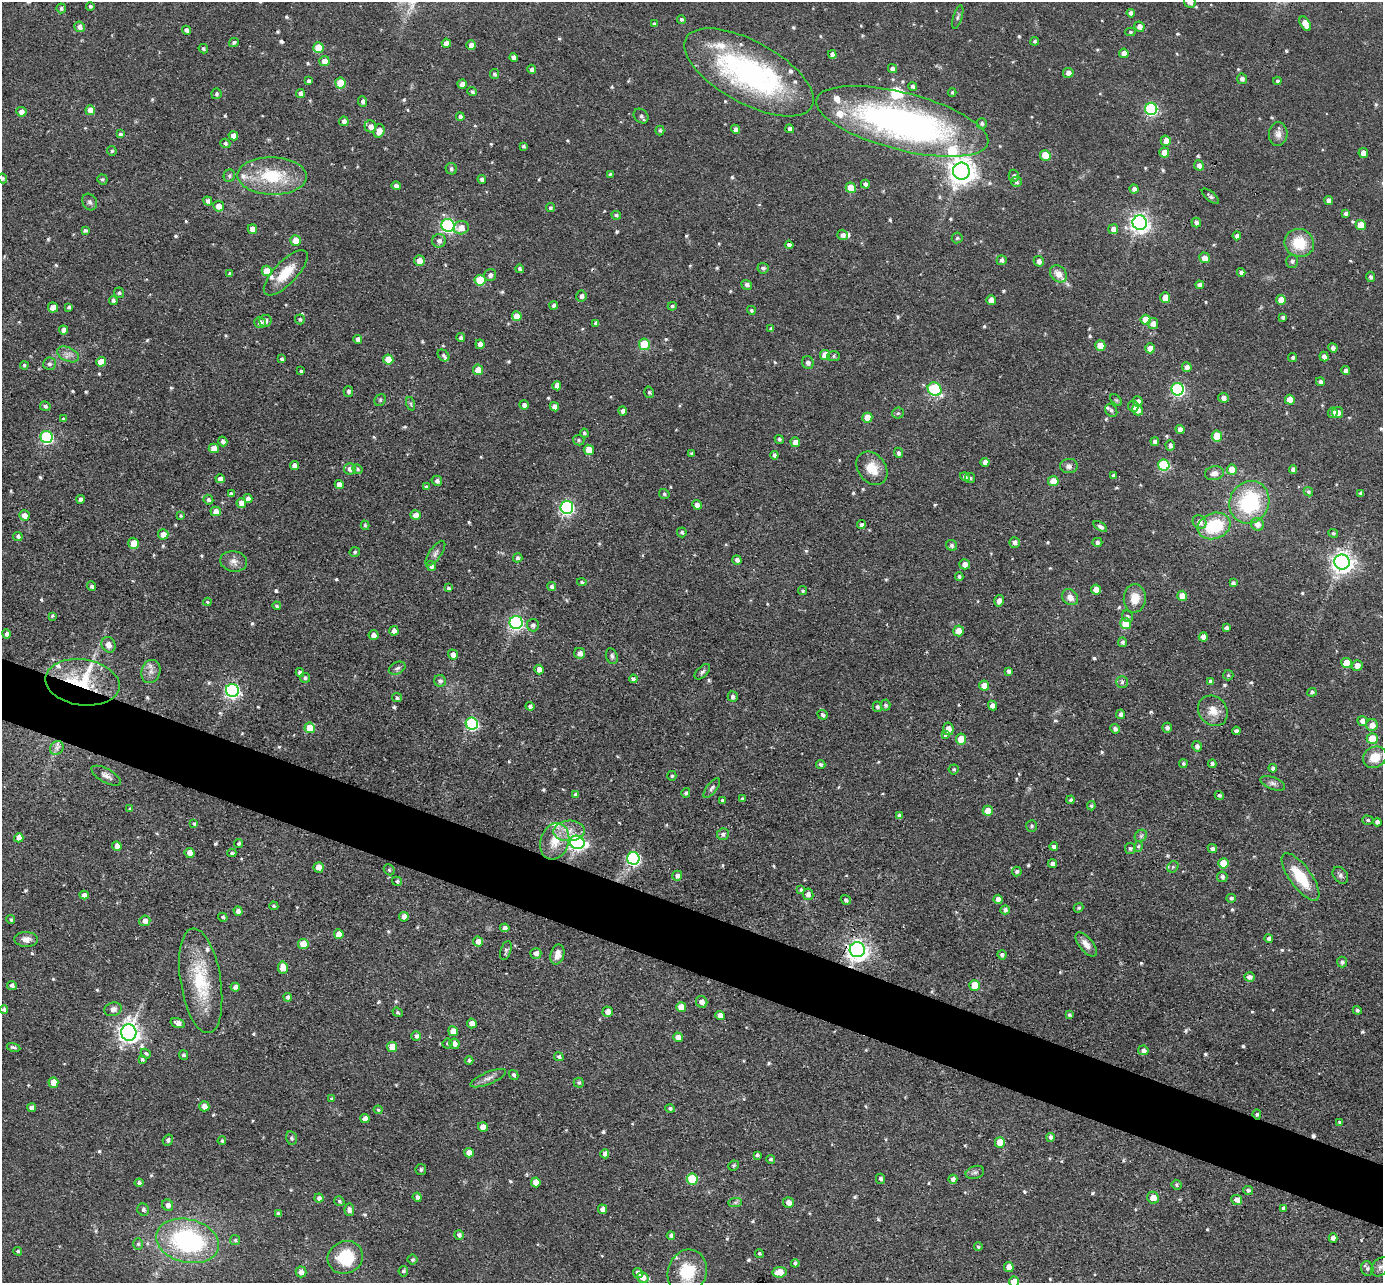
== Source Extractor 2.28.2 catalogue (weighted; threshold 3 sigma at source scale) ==
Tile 6 of 4 x 4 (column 2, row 2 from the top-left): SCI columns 1382-2762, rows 2703-3983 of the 5524 x 5537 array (HDU 1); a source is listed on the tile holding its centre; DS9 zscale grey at full resolution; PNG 1385 x 1285 px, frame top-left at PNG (2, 2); each listed source drawn as its Kron ellipse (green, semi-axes under 4 px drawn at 4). Shown black and unused: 5% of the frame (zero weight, under 3 of 4 exposures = <1% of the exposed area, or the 3 px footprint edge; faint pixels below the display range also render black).
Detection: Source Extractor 2.28.2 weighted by HDU 2 'WHT'; one run over the whole footprint, this tile lists its part. Background 0.0448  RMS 0.0067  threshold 0.0301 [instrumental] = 3 sigma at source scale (4.5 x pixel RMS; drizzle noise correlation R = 1.50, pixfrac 1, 0.05/0.05 arcsec/px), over >= 5 px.
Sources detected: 694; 2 inside a brighter object's white glare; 3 cosmic-ray / hot-pixel residue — neither listed nor drawn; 19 inside a brighter listed object's ellipse — not listed separately; of the other 670, all 500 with FLUX_AUTO >= 1.05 (the completeness limit of this list) listed and drawn (170 fainter detections not listed), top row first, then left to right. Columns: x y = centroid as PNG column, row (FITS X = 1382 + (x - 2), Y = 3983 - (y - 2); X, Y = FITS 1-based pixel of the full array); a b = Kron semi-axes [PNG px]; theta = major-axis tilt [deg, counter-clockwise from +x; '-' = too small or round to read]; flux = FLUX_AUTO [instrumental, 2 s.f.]
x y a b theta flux
1190 2 6 5 - 5
90 6 4 4 - 1.4
61 8 5 4 - 1.5
1131 13 4 4 - 2.8
958 17 12 4 73 1.6
681 19 4 4 - 1.4
654 24 4 4 - 1.2
1305 24 8 4 -59 8.4
79 27 5 5 - 4
1139 27 5 5 - 3.7
187 30 4 4 - 3
1130 32 5 4 - 1.1
1035 41 4 4 - 1.3
234 42 5 4 - 1.5
446 43 4 4 - 4.8
471 45 5 4 - 4.6
318 47 5 5 - 14
203 49 5 4 - 1.6
1124 53 5 4 - 5.1
832 54 4 4 - 2.5
514 57 4 4 - 3.5
324 61 5 5 - 6.1
532 69 5 4 - 2.3
893 69 5 4 - 2.7
749 72 72 31 -29 160
1068 73 5 5 - 3.7
494 74 5 4 - 1.5
1242 79 5 5 - 2.6
309 81 3 3 - 1.5
1277 81 4 4 - 1.5
340 83 5 5 - 22
462 84 4 4 - 4.5
913 86 4 4 - 2
472 92 5 4 - 1.5
952 92 4 4 - 1.2
300 93 4 4 - 2.5
217 94 5 5 - 1.5
362 101 5 4 - 2.1
1151 109 6 6 - 98
90 110 5 5 - 6.8
21 112 5 5 - 4
641 116 8 6 -44 2.1
460 117 4 4 - 2.2
344 121 5 4 - 3
902 121 89 28 -14 280
982 123 5 5 - 1.6
370 126 6 5 - 4.2
735 129 4 4 - 2.4
790 129 4 4 - 3
660 130 5 4 - 1.4
379 131 7 5 71 6.2
120 134 4 4 - 1.6
1278 134 12 9 87 4.5
233 136 5 4 - 5.3
1166 141 5 5 - 5.7
225 143 5 4 - 1.7
523 146 3 3 - 1.3
112 151 5 4 - 1.2
1164 153 5 5 - 8.1
1363 153 5 4 - 5.3
1045 155 5 5 - 14
1199 165 5 5 - 3
451 169 6 5 - 1.6
961 171 8 8 - 760
610 174 4 3 - 1.1
229 176 6 5 - 1.6
272 176 35 18 -1 35
1014 176 6 5 - 1.6
2 178 5 4 - 1.5
102 179 5 5 - 1.3
482 179 4 4 - 2.6
1016 182 5 5 - 1.7
865 184 4 4 - 2.7
396 186 4 4 - 2.9
851 188 5 5 - 17
1134 189 4 4 - 2.7
1210 196 10 4 -41 1.9
1329 200 4 4 - 3.3
208 201 5 4 - 2.4
90 202 9 7 -61 2.1
219 206 5 5 - 6.1
550 208 4 4 - 1.5
1346 214 4 4 - 2.4
616 215 5 4 - 1.4
1196 222 5 4 - 2.3
1140 223 7 7 - 350
448 225 6 6 - 150
1361 225 5 5 - 13
461 228 8 6 13 6.8
252 229 5 4 - 5.1
1113 229 5 5 - 4
85 230 4 4 - 1.7
842 235 5 5 - 2.7
1237 236 4 4 - 2.3
957 238 5 5 - 1.1
296 240 5 5 - 8.7
439 241 7 6 - 3.2
1299 243 15 14 - 21
789 245 4 4 - 2.7
1204 258 5 5 - 5.4
1002 260 5 5 - 2.3
419 261 5 5 - 6.8
1039 261 5 5 - 3.3
1292 261 6 6 - 1.6
763 268 5 5 - 2.1
520 269 4 3 - 1.8
267 271 5 5 - 9.4
1241 272 4 4 - 2.2
230 273 4 4 - 1.4
286 273 29 11 46 16
1058 274 9 7 -43 6.1
490 275 6 6 - 2.7
1370 277 5 4 - 1.9
480 280 5 5 - 25
747 285 5 4 - 2.2
1200 285 4 4 - 3.2
119 293 5 5 - 1.4
581 296 5 5 - 2.3
1165 298 5 5 - 7.8
113 300 4 4 - 1.7
991 300 5 5 - 6.4
1281 300 5 4 - 8.2
554 306 4 4 - 2
672 306 4 4 - 1.3
53 307 5 5 - 8.7
69 307 4 3 - 1.2
751 310 4 4 - 1.3
517 316 5 5 - 8.8
1283 317 3 3 - 1.3
300 319 5 5 - 1.4
1146 320 5 5 - 12
265 321 6 6 - 2.6
260 322 6 5 - 2.7
596 323 4 3 - 1.6
1153 324 5 5 - 4
771 329 4 4 - 1.9
64 330 4 4 - 4.2
461 337 4 4 - 1.7
358 339 4 4 - 3.1
480 344 5 4 - 4.4
644 344 5 5 - 29
1100 345 5 5 - 12
1150 348 5 5 - 6.9
1333 348 4 4 - 2.8
68 354 12 7 -26 3.6
443 355 7 5 -46 1.4
825 355 5 5 - 8.9
833 356 6 5 - 1.2
1293 357 4 4 - 1.4
1324 357 5 4 - 3.3
282 359 4 3 - 1.1
388 359 5 5 - 14
101 362 5 5 - 8
808 363 6 5 - 2.5
49 364 6 6 - 2
24 365 4 3 - 1.2
1187 367 5 4 - 3.6
478 370 5 5 - 9.4
1346 370 4 4 - 3
301 371 4 3 - 1.3
1320 382 4 4 - 2.2
557 386 4 4 - 4.4
934 389 7 6 - 77
1178 389 6 6 - 120
348 391 5 5 - 1.9
649 392 6 4 -75 1.2
1223 398 5 5 - 3.1
380 400 6 5 - 1.2
1116 400 7 4 -44 1.1
1290 400 5 5 - 8.3
1138 401 5 5 - 3.2
411 404 7 4 -71 1.2
524 405 4 4 - 2.6
45 406 5 4 - 1.4
1133 406 5 5 - 2.5
554 407 5 4 - 4.9
1111 410 7 5 -55 2
1137 410 6 5 - 5
623 411 4 4 - 3.2
898 413 5 5 - 1.3
1333 413 5 5 - 4.3
1338 413 5 5 - 4.1
867 418 5 5 - 7.5
63 419 4 4 - 1.4
1180 429 4 4 - 2.9
584 433 4 4 - 1.3
1217 436 5 5 - 20
47 437 6 6 - 95
779 439 5 4 - 1.2
579 440 6 5 - 1.3
223 441 5 4 - 2.4
795 442 5 4 - 5.6
1155 442 4 4 - 2.7
1170 445 5 4 - 2.3
214 448 5 4 - 7
589 450 5 5 - 9.5
692 453 4 4 - 1.4
898 453 5 4 - 1.8
774 455 4 3 - 2
985 462 4 4 - 3.7
1164 465 6 5 - 49
294 466 5 4 - 3.9
1069 466 8 7 - 3.1
872 468 18 14 -52 13
350 469 6 5 - 3.2
358 469 5 4 - 1.1
1293 469 4 4 - 2.8
1232 470 5 5 - 12
1214 473 9 7 12 4
1113 475 4 4 - 1.5
965 477 5 4 - 2.5
970 478 5 5 - 1.3
220 479 4 4 - 3.7
437 481 5 5 - 2.4
1053 481 5 5 - 8.3
339 485 5 4 - 5.6
426 487 4 4 - 1.5
1308 492 5 4 - 1.4
231 493 4 3 - 1.3
1361 493 4 3 - 2.2
664 494 5 5 - 1.4
248 498 4 4 - 3.2
80 499 4 4 - 2.3
208 500 5 4 - 1.7
1249 502 22 19 65 59
241 503 5 5 - 5
697 505 5 4 - 4.1
567 507 6 6 - 140
216 511 5 5 - 5.1
24 515 5 5 - 5.3
416 515 5 5 - 5.3
181 516 4 3 - 1.1
1199 522 7 6 - 4.6
1257 524 6 6 - 4.7
365 525 5 4 - 1.2
861 525 4 4 - 2
1214 526 17 13 20 34
1100 527 7 4 -35 2.5
682 532 5 5 - 1.4
1333 533 5 4 - 1.2
163 534 5 5 - 6.2
18 536 5 4 - 2.1
1097 542 5 4 - 2.1
134 543 6 5 - 12
1015 543 5 5 - 2.8
952 545 6 5 - 1.8
355 552 5 5 - 1.3
435 553 15 6 54 2.7
518 558 5 4 - 1.5
737 560 5 4 - 2.6
234 561 13 10 -11 4.7
1342 562 7 7 - 480
965 564 5 5 - 4
431 566 5 4 - 2.7
959 576 4 4 - 1.4
582 582 4 4 - 1.1
1233 583 4 4 - 2.2
92 586 5 4 - 2.1
552 586 4 4 - 1.8
448 588 4 3 - 1.6
1096 590 5 5 - 7.4
803 591 5 4 - 1.1
1182 596 5 5 - 8
1070 597 9 7 -43 4.8
1135 598 14 11 85 11
999 601 6 4 74 3.3
207 602 4 3 - 1.1
277 606 4 3 - 1.4
52 616 4 4 - 1.1
1127 616 6 5 - 1.3
516 622 6 6 - 160
1125 624 5 5 - 17
533 625 6 6 - 2.3
1226 628 4 3 - 2
394 631 5 4 - 3.6
958 631 5 5 - 7.5
6 634 5 4 - 2.3
373 635 5 5 - 3.8
1203 637 4 4 - 4.9
1123 642 4 4 - 1.5
109 645 8 6 -63 4.5
580 653 5 5 - 3.8
453 654 5 4 - 4
612 656 8 5 -72 1.7
1346 663 5 5 - 13
1357 665 5 5 - 5.7
397 668 9 6 27 2.1
539 670 5 4 - 3.6
151 671 12 9 73 4.5
1008 671 4 4 - 1.9
300 672 4 4 - 2.6
702 672 9 5 44 1.7
1228 675 5 5 - 1.1
305 678 5 5 - 1.7
633 679 4 4 - 2.1
440 681 6 5 - 2.4
1211 681 4 4 - 2.1
82 682 37 23 -8 41
1122 682 6 5 - 1.5
984 686 5 5 - 7.7
232 690 6 6 - 190
1312 692 5 4 - 1.3
733 697 5 5 - 2.3
397 698 5 4 - 1.5
885 705 5 5 - 1.4
992 705 5 4 - 3.2
530 706 4 4 - 2.4
877 707 5 4 - 1.6
1213 711 16 14 -50 8.6
1121 714 4 4 - 2.8
823 715 5 4 - 1.7
1362 721 5 4 - 3.6
472 724 6 6 - 98
1372 725 6 6 - 6.8
310 728 5 5 - 17
1167 728 5 4 - 2.2
948 729 6 5 - 6.3
1115 729 5 4 - 2.4
1236 731 4 3 - 2.3
945 734 3 3 - 5
961 739 5 5 - 12
1372 739 5 5 - 15
1197 746 5 4 - 2.4
57 748 7 6 - 2.5
1375 757 12 10 30 12
821 764 5 4 - 1.9
1183 764 4 4 - 1.4
1212 764 4 4 - 1.8
1273 768 4 4 - 2.1
954 769 5 5 - 1.2
106 776 16 7 -29 3.6
672 776 5 4 - 1.1
1273 783 13 6 -21 2.7
712 788 12 5 54 2
686 793 5 4 - 1.5
576 794 4 4 - 2.1
1219 795 5 4 - 1.3
742 798 4 3 - 1.1
722 800 4 4 - 1.3
1071 800 4 4 - 1.5
1091 806 4 4 - 1.2
130 809 4 4 - 1.1
988 811 5 5 - 9.5
899 815 4 4 - 2
1368 820 5 4 - 1.2
1377 822 4 4 - 3.1
194 824 4 4 - 1.4
1032 826 6 5 - 1.3
569 831 15 10 2 9.1
723 834 6 5 - 2.1
1141 836 7 5 45 1.6
19 838 4 4 - 5.7
555 841 19 14 71 15
577 842 7 6 - 210
238 844 5 4 - 1.4
117 846 5 4 - 4.4
1138 846 5 4 - 1.2
1054 847 4 4 - 2.3
1130 848 5 5 - 1.4
1212 849 5 4 - 2.9
190 853 5 5 - 5.7
232 853 4 3 - 1.2
633 858 6 6 - 130
1223 863 5 5 - 14
1053 864 4 4 - 3.3
318 867 5 5 - 5.6
1173 867 6 5 - 1.2
389 870 6 5 - 1.1
1017 871 5 4 - 1.5
1340 875 9 7 -52 2.1
677 876 5 5 - 2.4
1222 877 5 5 - 2
1300 877 28 10 -54 26
397 881 5 4 - 1.2
801 890 4 3 - 1.2
808 894 6 5 - 3.2
84 895 4 4 - 2.9
1231 898 5 4 - 1.4
998 899 4 4 - 3.9
846 900 5 4 - 1.7
274 906 4 4 - 1.1
1078 908 5 4 - 1.1
1005 910 4 4 - 2.4
238 911 5 4 - 3.1
223 917 5 4 - 1.4
404 917 5 4 - 4.3
11 920 4 4 - 1.3
145 921 5 5 - 4.1
505 928 4 4 - 2.8
339 934 5 5 - 8.1
26 939 11 7 -2 4.3
1269 939 4 4 - 2.7
478 941 5 5 - 4.6
303 944 5 5 - 13
1086 944 14 7 -50 5.6
506 950 10 5 72 1.8
857 950 7 7 - 470
536 953 5 5 - 3.2
557 954 10 6 75 5.9
1002 955 4 4 - 2.2
1342 962 5 5 - 1.8
283 967 6 5 - 9.2
1249 977 5 4 - 2.8
201 981 53 20 -81 40
12 985 5 4 - 2.4
975 985 5 5 - 17
235 987 5 4 - 3.6
288 997 4 4 - 2.2
702 1002 6 5 - 4.7
681 1007 5 5 - 9.1
4 1009 4 4 - 1.7
113 1009 9 6 18 3.8
1357 1010 4 4 - 1.7
398 1012 5 4 - 1.1
608 1012 5 5 - 4.2
1069 1015 4 3 - 1.3
720 1016 5 4 - 5.8
178 1023 7 4 -16 3.5
472 1023 5 4 - 6.4
453 1031 5 5 - 7.6
129 1033 8 7 - 450
416 1036 5 4 - 2.2
678 1037 5 4 - 5.6
447 1043 5 5 - 1.2
454 1044 5 5 - 4.6
14 1047 7 3 -13 1.5
392 1047 5 5 - 9.6
1143 1050 5 4 - 2.6
146 1053 5 4 - 1.2
183 1055 5 4 - 1.5
559 1057 5 4 - 1.6
142 1060 3 3 - 2.6
469 1061 4 4 - 1.5
514 1075 5 4 - 1.7
488 1078 19 6 23 4
53 1083 5 5 - 8.3
579 1083 5 5 - 1.3
332 1099 4 3 - 1.1
204 1106 5 5 - 4.7
32 1108 4 4 - 2.8
670 1109 5 4 - 1.6
378 1110 4 4 - 1.2
1257 1114 5 4 - 1.1
365 1119 4 4 - 4.1
1340 1122 3 3 - 1.2
483 1127 5 4 - 6.8
1050 1137 4 4 - 2.2
291 1138 7 5 -76 1.7
168 1140 6 5 - 1.6
222 1141 4 4 - 1.2
1000 1143 5 5 - 12
469 1153 5 4 - 5.9
605 1154 5 4 - 3.3
757 1155 4 4 - 1.5
771 1159 4 4 - 1.5
734 1165 5 5 - 1.2
421 1170 5 5 - 1.5
975 1172 9 6 16 2
692 1179 5 5 - 36
880 1179 5 4 - 2.2
953 1179 5 4 - 2.6
536 1182 5 4 - 6.1
139 1183 4 4 - 2
1176 1185 5 5 - 1.5
1248 1190 5 4 - 1.6
417 1197 4 4 - 2.5
319 1198 4 4 - 2.4
1153 1198 6 5 - 7.4
1237 1200 5 5 - 3.9
339 1201 5 4 - 1.3
735 1202 7 4 1 1.4
788 1203 5 5 - 4.8
168 1205 6 5 - 3.9
1283 1208 4 4 - 1.8
602 1209 4 4 - 3
143 1210 6 5 - 1.8
349 1210 6 4 -85 2.7
278 1214 4 4 - 2
459 1235 5 4 - 2.1
671 1235 4 4 - 2.3
1333 1238 5 4 - 3.7
235 1240 5 5 - 1.2
187 1241 32 21 -13 98
138 1244 6 5 - 1.3
978 1247 4 4 - 1.2
18 1251 4 4 - 1.1
759 1253 4 4 - 1.3
345 1257 18 16 26 28
412 1260 5 5 - 1.2
795 1263 4 4 - 1.7
1009 1267 5 4 - 7.1
1380 1267 11 8 48 3.4
1367 1269 7 6 - 1.9
403 1271 5 4 - 1.4
301 1272 5 5 - 4
687 1272 23 19 70 27
779 1272 7 5 7 11
638 1273 5 4 - 2.7
643 1278 6 5 - 4.7
1014 1282 5 5 - 9.9
Overlapping masked pixels (flux is a lower limit): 6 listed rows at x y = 749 72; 865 184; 1069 466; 82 682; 857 950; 1257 1114
Isophote crosses this tile's border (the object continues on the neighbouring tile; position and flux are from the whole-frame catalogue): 5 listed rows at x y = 1190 2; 2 178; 1380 1267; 687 1272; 1014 1282